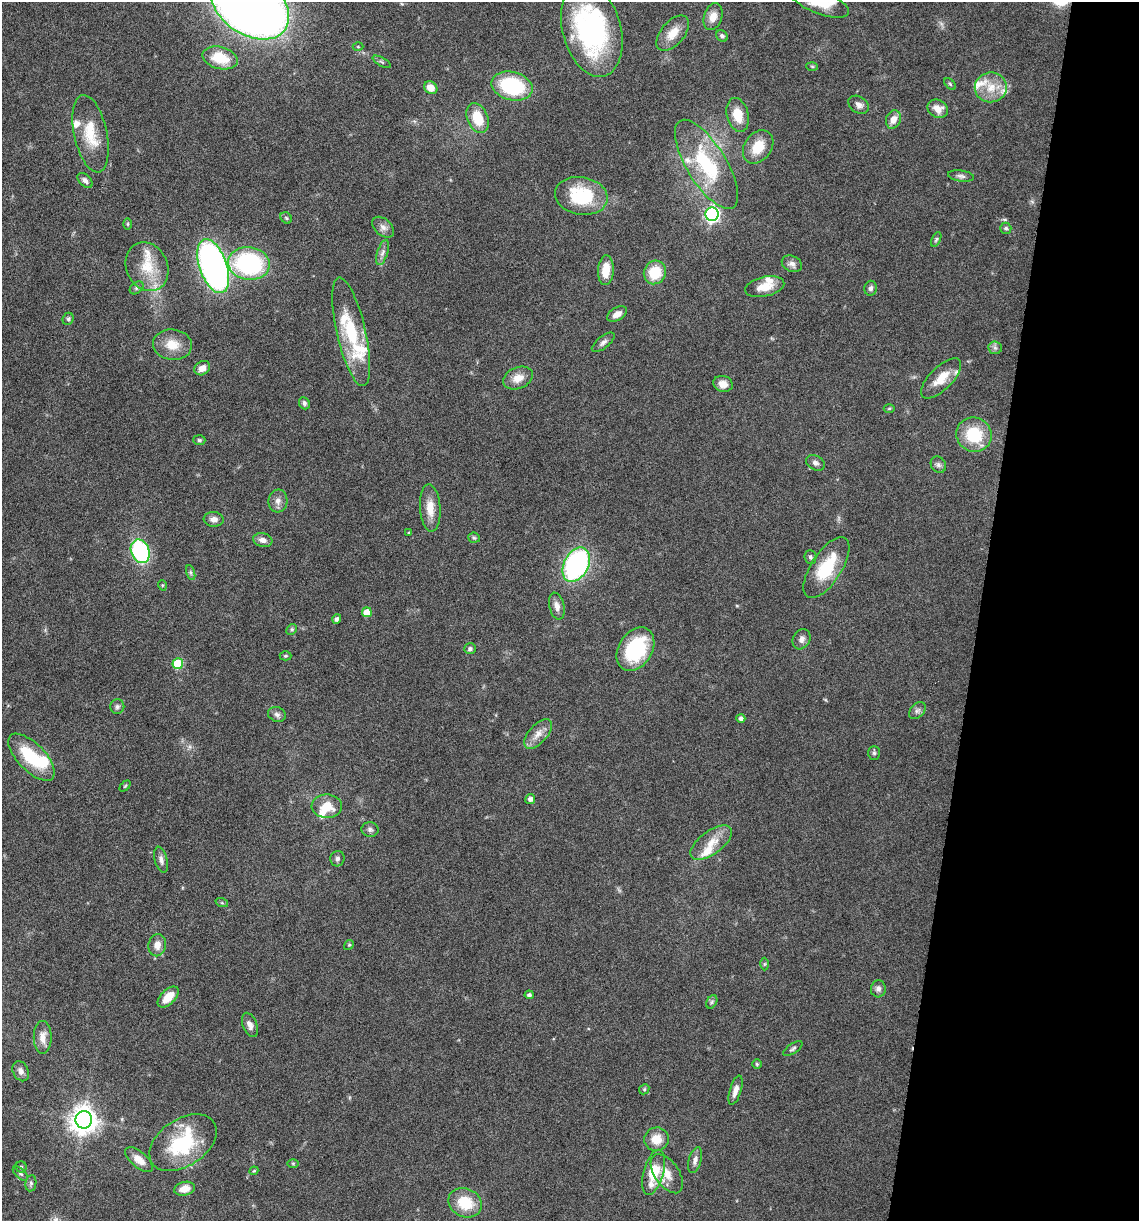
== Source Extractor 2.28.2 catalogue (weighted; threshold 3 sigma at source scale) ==
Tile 8 of 4 x 4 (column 4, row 2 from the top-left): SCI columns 3649-4785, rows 2440-3658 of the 4903 x 4881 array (HDU 1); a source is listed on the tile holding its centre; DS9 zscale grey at full resolution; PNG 1141 x 1223 px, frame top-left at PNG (2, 2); each listed source drawn as its Kron ellipse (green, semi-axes under 4 px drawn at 4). Shown black and unused: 14% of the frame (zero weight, under 10 of 20 exposures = <1% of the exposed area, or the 3 px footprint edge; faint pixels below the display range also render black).
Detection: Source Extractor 2.28.2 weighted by HDU 2 'WHT'; one run over the whole footprint, this tile lists its part. Background 0.0404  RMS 0.0025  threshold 0.0103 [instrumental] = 3 sigma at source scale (4.09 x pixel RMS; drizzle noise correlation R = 1.36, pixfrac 0.8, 0.05/0.05 arcsec/px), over >= 5 px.
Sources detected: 135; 1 inside a brighter object's white glare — neither listed nor drawn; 13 inside a brighter listed object's ellipse — not listed separately; the other 121 listed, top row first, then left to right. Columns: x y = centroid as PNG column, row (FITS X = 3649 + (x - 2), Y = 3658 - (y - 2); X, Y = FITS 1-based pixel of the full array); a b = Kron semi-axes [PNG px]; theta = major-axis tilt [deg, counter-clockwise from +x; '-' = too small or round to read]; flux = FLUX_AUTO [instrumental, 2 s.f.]
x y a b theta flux
819 2 31 11 -21 7.1
250 5 43 29 -34 260
713 17 14 9 72 2.1
592 30 48 29 -74 38
673 33 21 11 49 3.4
722 36 6 5 - 0.58
358 47 5 3 - 0.25
220 58 18 11 -15 6.2
382 62 10 3 -29 0.37
812 67 5 3 - 0.28
950 84 7 4 -45 0.33
512 86 21 14 -14 19
991 87 16 15 - 4.2
431 88 7 6 - 2.3
859 105 11 8 -33 1.1
938 109 10 8 -31 2.3
738 115 17 11 -76 4.4
478 118 16 10 -69 5.9
893 119 9 7 68 1.9
90 134 39 16 -78 7.1
758 147 18 13 54 5.1
706 164 51 19 -58 18
961 176 13 5 -7 0.79
85 180 9 5 -44 0.88
581 196 26 19 -10 13
712 214 7 6 - 63
286 218 6 5 - 0.37
128 224 5 3 - 0.25
383 227 13 8 -41 1.2
1006 228 5 5 - 0.48
936 239 8 4 63 0.37
383 253 13 5 72 1
249 263 21 16 -9 30
792 264 10 7 -26 1
213 266 28 13 -71 99
147 267 25 20 -64 6.9
606 270 15 8 86 4.1
655 272 12 11 - 6.9
765 287 20 10 13 3.6
137 288 7 5 41 0.49
871 288 7 6 - 0.72
617 314 11 6 30 1.4
68 319 6 5 - 0.44
351 332 55 14 -77 14
603 342 13 6 39 0.86
172 345 19 15 -7 4.1
995 348 7 6 - 0.61
202 368 8 6 36 1.7
518 378 15 10 23 2.6
941 378 26 11 45 4.3
723 384 10 8 -18 2.1
304 403 6 5 - 0.53
889 408 5 3 - 0.27
974 435 18 17 - 9.4
199 440 6 5 - 0.39
815 463 10 7 -28 0.84
938 465 8 7 - 0.74
278 501 11 9 83 1.3
430 508 24 10 -86 3.5
214 519 10 7 -4 1.3
409 533 4 4 - 0.25
474 538 6 5 - 0.34
263 540 10 6 -14 1.4
140 551 12 9 -66 31
810 557 7 6 - 0.57
576 565 18 12 63 43
826 568 35 15 57 10
191 573 8 3 -71 0.43
162 585 5 3 - 0.21
557 606 14 7 -77 1.5
367 612 5 5 - 4
337 619 5 4 - 0.52
292 629 6 4 45 0.35
801 639 10 8 60 1.2
470 649 6 5 - 0.53
635 649 23 16 58 17
285 656 6 4 -1 0.34
178 664 5 5 - 11
117 707 7 7 - 0.61
917 710 10 6 49 0.79
277 714 9 7 -19 0.8
741 718 4 4 - 0.8
538 734 18 9 49 2.2
874 753 7 5 -89 0.44
31 757 30 13 -46 11
125 786 6 4 45 0.28
530 799 5 5 - 0.98
327 806 15 12 -2 4
370 829 8 7 - 0.74
711 843 24 11 36 3.9
337 859 8 7 - 0.73
161 860 13 6 -75 0.98
222 903 6 4 -18 0.33
157 945 11 8 80 1.8
349 945 5 4 - 0.3
764 964 6 4 89 0.3
878 989 8 7 - 0.93
529 995 4 3 - 0.47
168 997 13 7 46 3.4
712 1002 7 5 60 0.47
250 1025 13 7 -70 1.4
43 1037 16 9 89 2.1
793 1049 11 4 34 0.54
757 1064 5 5 - 0.34
21 1071 10 7 -65 1
644 1089 5 4 - 0.35
735 1090 15 5 73 1.6
84 1120 9 8 - 270
656 1139 12 11 - 3.4
183 1143 37 23 34 16
139 1160 17 8 -40 2.3
695 1160 13 6 75 1.1
293 1163 6 4 0 0.28
21 1167 5 5 - 0.41
254 1171 4 4 - 0.25
654 1172 23 10 75 7.5
20 1174 9 5 -41 0.51
667 1174 22 12 -55 3.3
31 1183 8 5 82 0.56
185 1189 10 7 14 2.7
465 1203 17 14 -23 6.9
Isophote crosses this tile's border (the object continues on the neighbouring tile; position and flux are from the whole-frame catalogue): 2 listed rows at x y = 819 2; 250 5